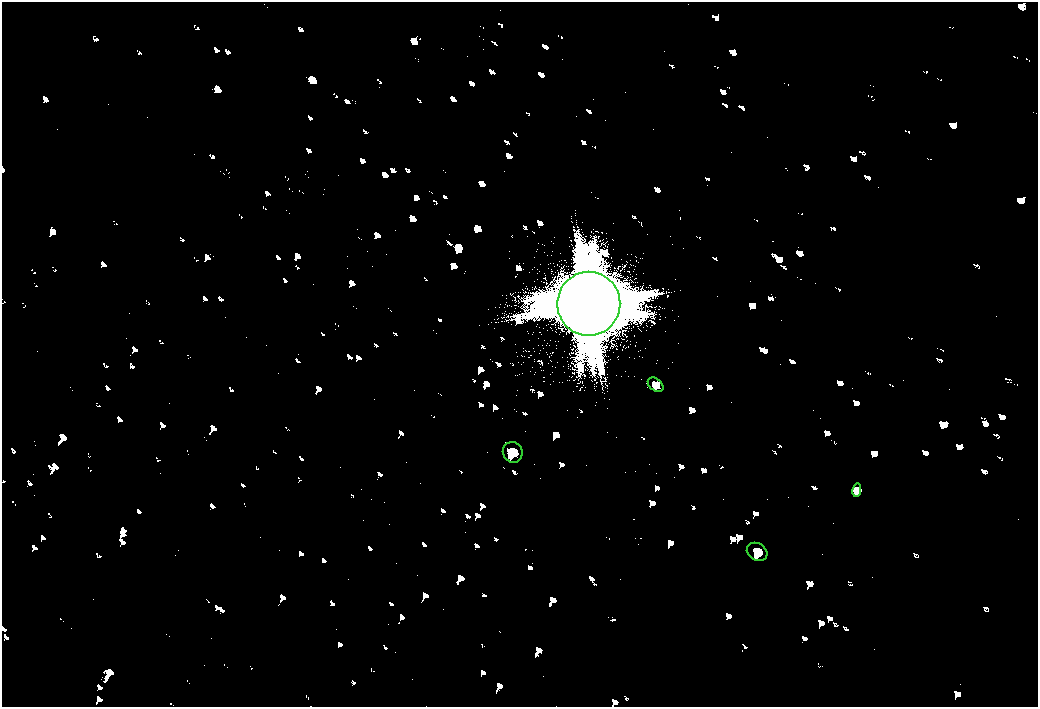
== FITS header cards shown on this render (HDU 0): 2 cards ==
NAXIS1  =                 2072
NAXIS2  =                 1410

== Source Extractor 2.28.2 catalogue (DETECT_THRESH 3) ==
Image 2072 x 1410 px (HDU 0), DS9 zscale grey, zoomed out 1/2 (1 PNG px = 2 x 2 image px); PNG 1040 x 709 px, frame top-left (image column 1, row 1410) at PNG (2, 2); each listed source drawn as its Kron ellipse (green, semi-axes under 4 px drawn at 4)
Background 80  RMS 28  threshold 83.2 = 3 sigma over >= 5 px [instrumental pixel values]
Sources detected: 5; all 5 listed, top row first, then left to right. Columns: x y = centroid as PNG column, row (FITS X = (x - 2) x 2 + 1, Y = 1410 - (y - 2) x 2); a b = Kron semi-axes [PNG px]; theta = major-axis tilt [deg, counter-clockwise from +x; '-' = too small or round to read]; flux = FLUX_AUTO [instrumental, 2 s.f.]
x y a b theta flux
589 304 32 31 - 440000
656 385 9 6 -39 17000
513 452 10 9 - 36000
857 490 7 3 82 9600
757 552 11 8 -30 34000